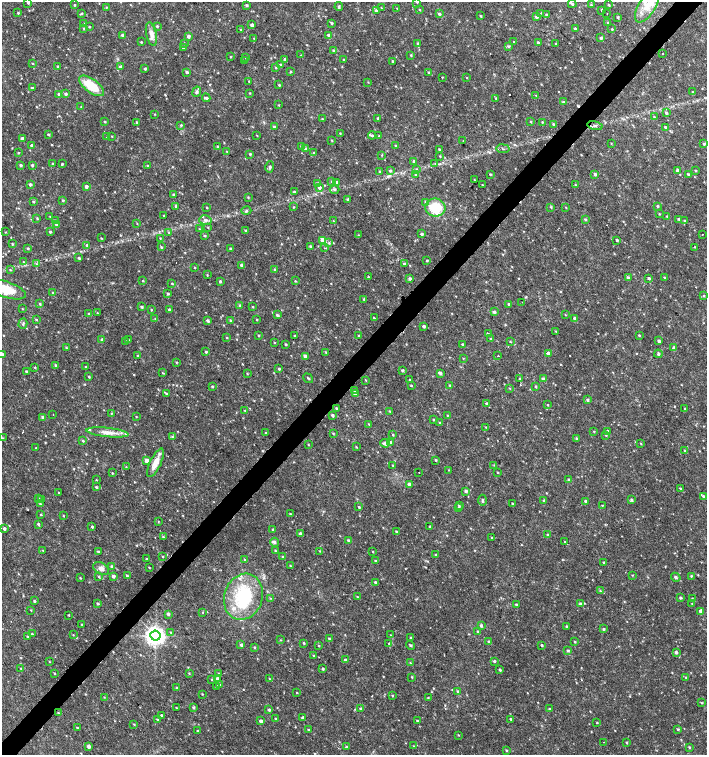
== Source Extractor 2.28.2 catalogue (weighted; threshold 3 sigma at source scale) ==
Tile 10 of 4 x 4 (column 2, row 3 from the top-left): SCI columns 1635-3043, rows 1506-3010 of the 6024 x 6030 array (HDU 1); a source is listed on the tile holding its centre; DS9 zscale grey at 2 x 2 block average (1 PNG px = mean of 2 x 2 image px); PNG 709 x 757 px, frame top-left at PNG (2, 2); each listed source drawn as its Kron ellipse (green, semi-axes under 4 px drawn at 4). Shown black and unused: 4% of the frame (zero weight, under 2 of 3 exposures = <1% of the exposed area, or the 3 px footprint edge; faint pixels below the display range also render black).
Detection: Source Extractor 2.28.2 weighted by HDU 2 'WHT'; one run over the whole footprint, this tile lists its part. Background 0.0231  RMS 0.0035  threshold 0.0158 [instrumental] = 3 sigma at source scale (4.5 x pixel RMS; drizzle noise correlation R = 1.50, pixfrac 1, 0.0396/0.0396 arcsec/px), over >= 5 px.
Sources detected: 687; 1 inside a brighter object's white glare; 10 cosmic-ray / hot-pixel residue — neither listed nor drawn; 1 coinciding with a brighter row at this scale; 7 inside a brighter listed object's ellipse — not listed separately; of the other 668, all 500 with FLUX_AUTO >= 0.479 (the completeness limit of this list) listed and drawn (168 fainter detections not listed), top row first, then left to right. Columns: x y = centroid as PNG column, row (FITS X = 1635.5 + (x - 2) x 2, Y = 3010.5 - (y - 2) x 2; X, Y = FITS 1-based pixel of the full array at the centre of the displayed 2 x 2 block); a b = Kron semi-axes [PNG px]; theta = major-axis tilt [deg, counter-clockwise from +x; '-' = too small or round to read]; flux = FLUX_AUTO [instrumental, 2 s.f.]
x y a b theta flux
417 2 3 2 - 0.57
28 3 2 2 - 0.94
572 4 4 3 - 1.3
74 5 3 3 - 0.72
247 5 3 3 - 1.3
591 5 3 3 - 0.87
609 5 3 2 - 0.7
647 5 19 8 59 13
339 6 4 3 - 1.1
106 7 3 3 - 0.64
381 8 3 2 - 0.53
397 8 3 2 - 0.49
376 10 3 3 - 1.2
419 10 3 2 - 0.56
602 10 3 2 - 0.87
18 13 3 2 - 0.88
541 13 2 2 - 0.61
81 14 3 2 - 1.1
439 14 3 3 - 1.8
607 14 2 2 - 1
546 15 3 2 - 1.4
481 16 3 2 - 0.77
537 17 4 3 - 1.6
618 17 3 3 - 0.86
332 23 3 2 - 1.1
608 23 3 3 - 1.3
84 24 3 2 - 0.82
252 25 2 2 - 2
157 26 3 3 - 0.78
89 27 2 2 - 0.7
84 28 3 3 - 0.84
241 29 3 2 - 0.54
575 29 3 3 - 1.4
612 29 3 2 - 0.58
151 34 12 5 -77 5.3
123 35 3 3 - 1.7
329 35 3 3 - 3.1
188 36 3 2 - 2.5
601 37 4 3 - 1.5
254 38 3 2 - 0.5
141 42 2 2 - 0.72
513 42 2 2 - 1.9
538 42 3 2 - 1.2
184 43 2 2 - 0.53
418 43 3 3 - 1
556 43 3 2 - 0.64
508 46 3 3 - 1.1
183 48 3 2 - 0.67
333 50 3 2 - 0.84
663 54 2 2 - 2.4
301 55 2 2 - 0.93
411 55 3 2 - 0.85
230 57 3 2 - 0.55
246 57 3 2 - 0.9
285 59 4 3 - 1.1
344 60 2 2 - 1
245 61 3 2 - 0.88
392 61 2 2 - 1
32 63 2 2 - 0.6
280 65 3 2 - 1.3
58 66 2 2 - 1.3
121 67 3 3 - 2.5
145 68 2 2 - 1.4
276 68 3 3 - 0.69
290 71 3 3 - 0.78
187 72 3 3 - 1.1
428 72 3 3 - 0.75
442 77 2 2 - 0.53
467 78 2 2 - 0.52
249 81 2 2 - 0.72
368 82 3 2 - 0.51
279 85 3 2 - 0.81
91 86 15 6 -36 24
32 88 3 2 - 1.2
197 92 5 4 - 1.8
692 92 3 3 - 0.79
250 93 2 2 - 0.59
59 94 3 3 - 1.3
66 94 3 3 - 1.4
536 95 2 2 - 0.48
206 98 4 2 - 1.6
496 98 3 2 - 0.76
564 102 3 3 - 0.99
279 105 3 2 - 0.54
81 107 3 2 - 0.5
666 113 3 3 - 1.3
154 114 3 2 - 0.49
654 117 3 2 - 0.65
378 118 3 2 - 1.3
322 119 3 2 - 0.64
105 122 3 2 - 0.75
136 122 3 3 - 0.71
530 122 3 2 - 0.54
542 122 3 2 - 0.74
553 124 4 3 - 1.4
181 125 3 3 - 0.83
595 126 8 3 -13 2
274 127 3 2 - 1.6
665 127 3 2 - 0.95
340 133 3 3 - 0.6
48 134 3 2 - 0.78
257 135 2 2 - 0.48
372 135 4 3 - 1.5
112 136 2 2 - 0.53
379 136 2 2 - 0.69
107 137 3 2 - 1.2
22 138 3 2 - 2.3
332 140 3 2 - 0.61
463 141 2 2 - 0.65
611 143 3 2 - 0.5
704 144 3 2 - 0.91
32 145 2 2 - 2.6
396 145 3 3 - 0.81
217 146 3 2 - 0.94
302 146 3 3 - 1.7
306 149 3 3 - 1.6
439 149 2 2 - 1.2
503 149 6 2 -8 0.73
227 151 3 2 - 0.48
18 153 2 2 - 0.64
314 153 3 3 - 1.1
250 154 3 2 - 1
382 155 3 2 - 0.55
440 156 3 2 - 0.65
414 161 3 3 - 1.8
52 164 3 2 - 1.1
62 164 2 2 - 0.85
435 164 3 2 - 0.6
20 165 3 2 - 1.5
32 165 2 2 - 1.4
148 166 2 2 - 1.2
270 167 6 3 74 1.6
416 170 4 3 - 0.92
677 170 3 3 - 1.5
390 171 3 3 - 1.1
695 171 3 3 - 0.7
380 172 3 2 - 1.5
490 174 3 2 - 0.8
595 174 3 3 - 1.6
688 174 3 3 - 0.97
415 175 4 3 - 0.96
474 180 2 2 - 0.48
332 181 3 3 - 1.1
337 182 4 3 - 2
317 183 3 3 - 0.81
30 184 3 3 - 1.6
482 185 2 2 - 0.88
575 185 2 2 - 0.74
86 186 3 3 - 2.4
319 188 3 3 - 2.4
335 189 5 2 - 1.1
294 192 3 2 - 1.2
174 194 3 3 - 1.1
248 197 3 2 - 0.63
347 199 3 3 - 0.84
63 200 3 3 - 0.99
33 201 3 2 - 1
426 202 3 3 - 1.7
175 206 3 3 - 0.79
657 206 3 3 - 0.91
207 207 2 2 - 0.73
293 207 2 2 - 0.53
551 207 3 2 - 0.78
566 207 2 2 - 0.5
435 208 10 9 - 24
246 211 5 3 - 1.2
659 214 3 2 - 0.56
50 216 3 2 - 0.52
164 216 2 2 - 0.7
667 216 3 2 - 0.71
37 218 3 3 - 0.78
585 219 3 3 - 0.98
679 219 3 3 - 1.1
55 220 3 3 - 0.91
205 220 6 4 -15 2.5
684 220 3 2 - 0.54
333 221 3 2 - 0.53
137 224 3 2 - 0.51
56 225 3 3 - 1.2
208 228 3 2 - 0.55
199 229 3 2 - 0.49
246 230 3 2 - 1.3
5 232 3 2 - 0.56
50 232 3 2 - 1.4
169 233 4 3 - 0.89
422 234 2 2 - 1.7
703 234 2 2 - 1
358 235 2 2 - 0.48
204 236 3 2 - 0.97
101 238 3 2 - 0.55
160 238 3 2 - 0.52
323 240 3 3 - 18
617 240 2 2 - 0.97
329 243 3 3 - 0.87
12 244 3 2 - 0.74
87 245 4 3 - 1.3
310 246 3 2 - 0.94
161 247 3 3 - 1
695 247 2 2 - 0.6
28 248 3 2 - 1
324 248 2 2 - 0.55
230 249 2 2 - 0.98
79 258 3 2 - 1
427 260 2 2 - 0.84
23 262 3 3 - 0.77
36 264 3 2 - 0.59
404 264 3 3 - 1.1
242 265 3 2 - 2.9
194 267 2 2 - 0.54
10 270 2 2 - 0.49
275 270 3 3 - 1.4
207 275 3 2 - 0.57
368 277 3 2 - 0.66
664 277 3 3 - 0.72
410 278 3 3 - 1.9
628 278 3 3 - 1.3
649 278 3 3 - 1.7
143 281 3 2 - 0.55
220 281 3 2 - 0.97
295 281 3 2 - 0.6
172 283 3 2 - 0.62
5 289 21 8 -18 25
53 293 3 2 - 1.2
168 294 3 2 - 1.2
704 296 3 2 - 0.67
364 299 3 3 - 1.5
522 302 2 2 - 0.82
40 304 3 3 - 0.98
509 304 3 2 - 1.1
240 306 3 3 - 1.1
141 307 3 3 - 1.2
253 307 3 2 - 0.64
22 308 3 2 - 0.52
169 309 3 3 - 1.4
151 310 2 2 - 0.64
494 312 3 3 - 1.5
89 313 3 2 - 0.67
97 313 2 2 - 0.51
277 315 3 3 - 1.3
565 315 2 2 - 0.55
155 318 3 3 - 0.57
374 318 3 2 - 0.76
575 318 3 3 - 2.1
36 319 3 3 - 0.76
256 319 2 2 - 0.75
230 320 3 2 - 0.71
208 321 3 3 - 1.8
23 324 5 3 - 1.2
424 326 2 2 - 2.1
556 331 3 2 - 0.6
488 334 3 2 - 0.88
259 335 2 2 - 0.67
639 335 3 2 - 0.57
295 336 3 2 - 0.69
359 336 3 2 - 0.98
227 338 3 2 - 0.57
491 339 3 2 - 0.73
102 340 4 2 - 2
128 340 3 2 - 0.93
125 341 3 2 - 0.49
659 341 3 2 - 1.6
274 342 3 2 - 0.52
510 342 2 2 - 0.58
286 344 2 2 - 0.91
462 344 2 2 - 0.96
66 348 3 3 - 0.93
674 348 3 3 - 2.3
206 352 3 2 - 1.1
326 352 3 2 - 0.62
548 353 3 3 - 2
2 354 3 3 - 2.5
658 354 4 3 - 1.4
137 355 3 2 - 0.69
305 356 3 3 - 1.9
498 356 2 2 - 1.3
463 358 3 2 - 0.5
176 362 2 2 - 0.62
56 365 3 2 - 1.3
85 367 2 2 - 0.59
35 368 3 2 - 0.62
279 369 2 2 - 0.98
403 370 3 3 - 1.2
26 371 2 2 - 1.4
163 373 4 2 - 0.5
247 373 3 2 - 0.58
440 373 3 3 - 1.8
89 377 2 2 - 1.1
308 378 5 2 - 0.98
519 379 2 2 - 1.1
543 379 3 3 - 1.6
366 380 3 2 - 0.58
410 380 2 2 - 0.61
411 385 2 2 - 0.82
450 385 2 2 - 0.73
536 386 3 2 - 0.9
212 387 3 2 - 0.84
509 388 3 2 - 0.58
355 390 3 2 - 1.5
356 393 3 3 - 4.3
166 394 3 2 - 0.98
587 400 3 3 - 1.4
487 404 3 2 - 2.1
548 405 2 2 - 0.5
337 408 3 2 - 1.2
685 408 3 2 - 0.55
245 410 3 2 - 0.58
390 411 3 2 - 0.63
111 413 3 3 - 0.61
53 414 2 2 - 0.65
332 415 3 3 - 1.5
447 415 2 2 - 0.51
136 416 2 2 - 0.48
42 417 4 3 - 1.6
433 420 2 2 - 0.68
439 423 3 3 - 0.83
369 424 3 2 - 0.63
486 427 3 2 - 0.48
594 431 2 2 - 0.58
608 431 3 2 - 1.4
107 432 21 4 -6 7
265 433 2 2 - 0.82
333 433 4 2 - 0.67
393 435 3 2 - 0.78
606 435 2 2 - 0.51
172 437 3 2 - 0.9
2 438 3 2 - 0.52
577 438 3 3 - 0.75
83 441 3 2 - 0.93
390 442 3 3 - 2
385 443 5 3 - 2.9
641 443 3 2 - 0.51
308 444 3 2 - 0.56
356 447 3 2 - 0.64
36 448 3 2 - 0.52
685 450 3 2 - 0.78
436 460 3 2 - 0.83
147 461 3 3 - 8.1
155 463 15 5 65 8.4
393 465 3 2 - 0.61
494 465 3 3 - 0.6
126 467 3 3 - 0.7
448 470 3 3 - 0.54
497 472 2 2 - 0.57
112 473 2 2 - 1.1
419 473 2 2 - 0.79
568 479 2 2 - 0.73
96 480 2 2 - 0.57
409 484 3 3 - 3.3
96 487 3 2 - 1.1
680 488 2 2 - 0.61
466 491 3 3 - 1.6
59 493 2 2 - 0.54
703 496 4 3 - 1.5
38 499 3 3 - 1
42 499 3 2 - 0.66
482 500 5 3 - 1.1
632 500 3 3 - 1.5
544 501 3 2 - 1.4
585 501 2 2 - 1.8
512 503 2 2 - 0.59
40 504 3 2 - 0.83
602 505 3 2 - 0.51
459 506 3 2 - 0.84
359 507 3 2 - 0.94
458 508 2 2 - 1
41 514 2 2 - 0.62
290 514 3 2 - 0.81
63 515 3 2 - 0.57
158 521 3 2 - 0.52
38 524 3 3 - 1.1
92 526 3 2 - 1.2
430 527 2 2 - 1.3
4 529 2 2 - 2.2
273 529 2 2 - 1.1
396 532 3 2 - 0.9
300 534 3 2 - 3.4
548 535 3 3 - 1.3
163 537 3 2 - 0.67
492 537 3 2 - 0.58
348 540 3 3 - 1.1
275 542 4 3 - 1.4
565 542 3 2 - 0.68
42 550 2 2 - 1.2
275 551 3 2 - 0.75
320 551 2 2 - 0.5
98 552 3 2 - 1.4
373 552 2 2 - 0.5
436 555 3 2 - 0.96
162 556 3 2 - 0.52
283 557 3 3 - 1
147 559 2 2 - 0.87
245 559 3 2 - 0.6
375 561 2 2 - 0.79
604 562 2 2 - 0.94
290 566 3 2 - 0.6
112 567 3 3 - 2.6
149 567 3 2 - 0.59
101 568 8 5 -29 4
632 575 3 2 - 0.52
113 576 3 2 - 2.7
127 576 3 2 - 1.1
691 576 3 2 - 0.66
99 577 4 3 - 1
676 577 5 3 - 1.4
80 578 3 2 - 0.77
375 582 3 2 - 0.86
600 591 3 2 - 0.66
243 597 23 19 71 55
357 597 3 2 - 0.79
270 598 3 2 - 0.48
680 598 3 3 - 0.98
692 599 4 3 - 0.95
34 601 3 2 - 1.2
97 603 3 2 - 1.2
692 603 3 2 - 0.68
516 604 2 2 - 0.93
580 604 4 3 - 1.5
31 610 3 2 - 0.57
701 611 3 3 - 3.6
203 612 2 2 - 2.6
168 614 3 3 - 1.5
69 615 2 2 - 0.58
81 624 3 2 - 0.49
481 625 3 3 - 1.5
567 627 3 2 - 1.6
604 629 2 2 - 1.2
478 631 3 3 - 1.1
171 632 3 2 - 0.67
32 634 3 2 - 0.77
73 635 3 2 - 0.49
391 635 3 2 - 0.48
27 636 3 2 - 0.66
155 636 5 5 - 500
329 638 2 2 - 0.9
410 638 2 2 - 0.6
280 640 3 2 - 0.55
488 642 3 2 - 0.95
575 642 3 2 - 0.76
304 643 3 2 - 0.91
389 643 2 2 - 1
241 645 3 3 - 1.7
410 645 5 2 - 1
542 645 2 2 - 1.1
318 646 2 2 - 0.48
255 647 3 2 - 0.91
568 651 3 3 - 1.2
676 652 3 3 - 1.8
313 656 3 2 - 0.59
345 660 2 2 - 2.3
494 661 2 2 - 1.3
49 662 3 2 - 0.48
410 663 2 2 - 0.5
21 669 3 2 - 0.57
323 669 2 2 - 1.5
500 670 3 3 - 1.1
54 673 2 2 - 0.71
189 673 3 2 - 0.6
218 673 3 3 - 0.81
412 677 3 2 - 0.65
686 677 3 2 - 0.55
217 679 4 3 - 3.1
269 679 3 2 - 0.57
212 680 3 2 - 0.66
219 684 4 3 - 0.75
216 686 3 2 - 1.3
177 688 3 2 - 0.87
458 692 3 3 - 0.87
297 693 2 2 - 0.58
202 694 2 2 - 0.55
392 696 3 2 - 0.81
104 697 3 2 - 0.52
428 698 2 2 - 0.62
702 703 3 2 - 0.58
194 707 3 3 - 1.1
176 708 2 2 - 0.53
360 709 3 3 - 1.2
549 709 3 2 - 0.72
269 710 3 3 - 1.4
58 713 2 2 - 0.79
161 715 3 2 - 1.2
303 718 3 2 - 2.5
157 719 3 2 - 0.75
276 719 3 2 - 1.2
511 719 2 2 - 0.85
261 721 2 2 - 2.6
417 721 2 2 - 0.66
597 723 3 2 - 0.51
134 724 3 2 - 0.72
77 728 3 2 - 0.71
678 729 3 3 - 1.1
308 730 3 2 - 0.87
198 731 3 2 - 0.66
458 735 2 2 - 0.58
603 742 2 2 - 0.73
627 742 2 2 - 0.84
89 746 3 2 - 2.9
414 746 3 2 - 0.6
346 747 3 3 - 1.1
689 747 3 2 - 0.81
506 750 3 2 - 0.79
Overlapping masked pixels (flux is a lower limit): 2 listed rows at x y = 647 5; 595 126
Isophote crosses this tile's border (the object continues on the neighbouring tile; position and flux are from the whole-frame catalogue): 6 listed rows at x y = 417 2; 28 3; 572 4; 647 5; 5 289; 2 354
Diffuse or blended objects may show on this block-average render without a row.